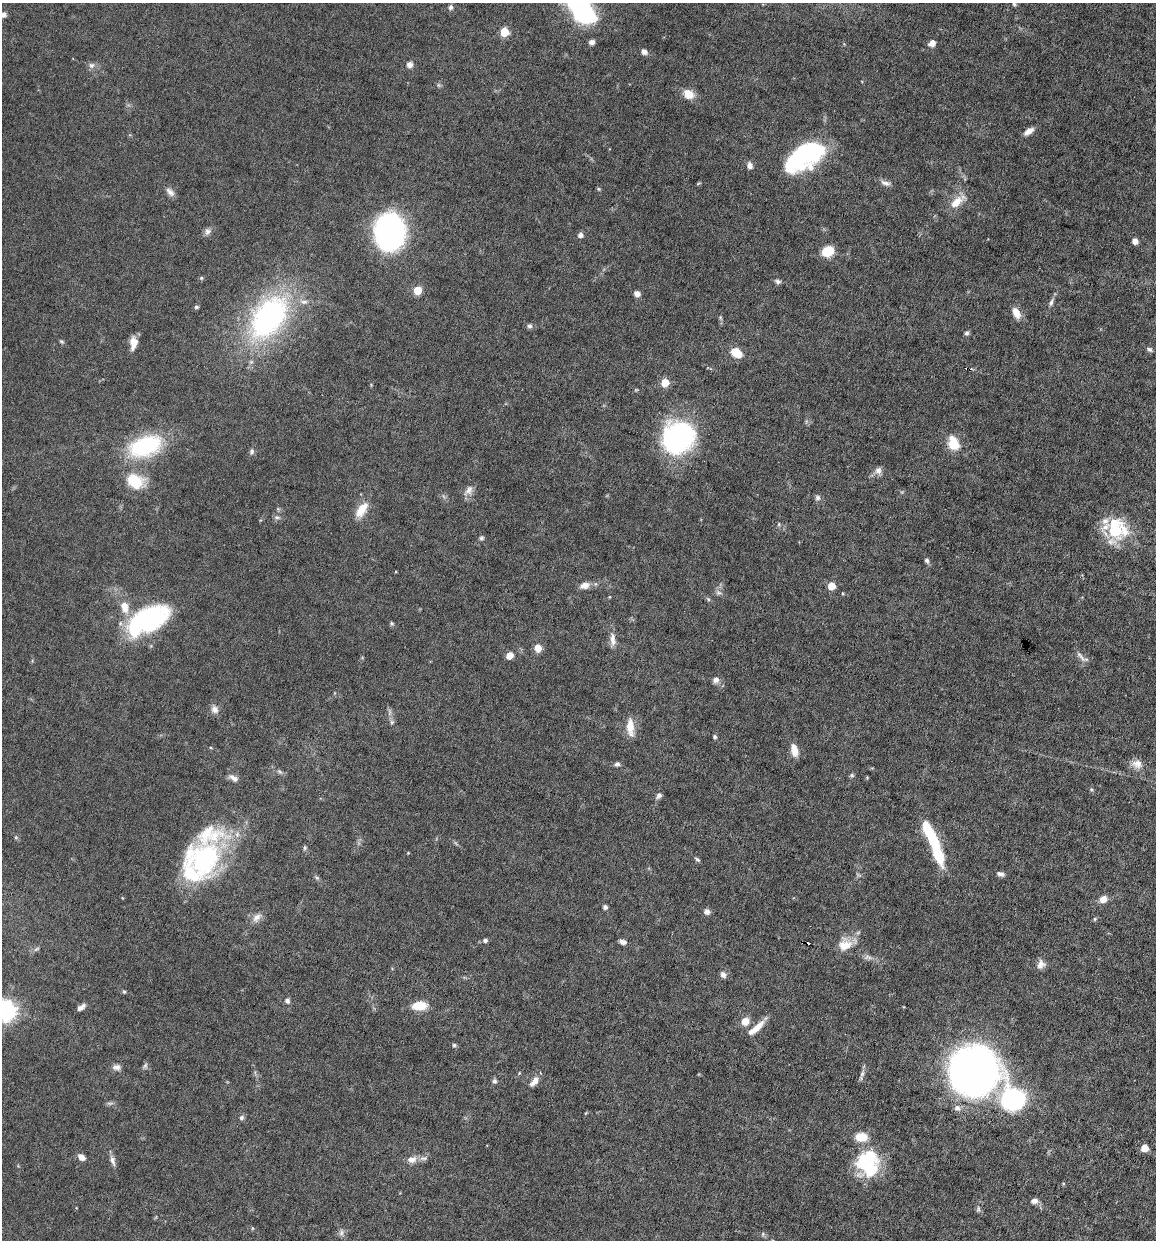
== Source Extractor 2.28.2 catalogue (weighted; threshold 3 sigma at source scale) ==
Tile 6 of 4 x 4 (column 2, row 2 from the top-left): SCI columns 1273-2426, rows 2475-3712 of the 4972 x 4949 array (HDU 1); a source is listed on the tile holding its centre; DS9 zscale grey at full resolution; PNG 1158 x 1242 px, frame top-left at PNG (2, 3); no overlay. Shown black and unused: <1% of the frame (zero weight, under 6 of 12 exposures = <1% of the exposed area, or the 3 px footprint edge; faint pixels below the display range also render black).
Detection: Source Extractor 2.28.2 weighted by HDU 2 'WHT'; one run over the whole footprint, this tile lists its part. Background 0.0782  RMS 0.0027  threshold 0.011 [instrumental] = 3 sigma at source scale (4.09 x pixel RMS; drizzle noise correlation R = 1.36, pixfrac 0.8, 0.05/0.05 arcsec/px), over >= 5 px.
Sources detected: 139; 1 too faint to see at this stretch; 2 inside a brighter object's white glare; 1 cosmic-ray / hot-pixel residue — not listed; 10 inside a brighter listed object's ellipse — not listed separately; the other 125 listed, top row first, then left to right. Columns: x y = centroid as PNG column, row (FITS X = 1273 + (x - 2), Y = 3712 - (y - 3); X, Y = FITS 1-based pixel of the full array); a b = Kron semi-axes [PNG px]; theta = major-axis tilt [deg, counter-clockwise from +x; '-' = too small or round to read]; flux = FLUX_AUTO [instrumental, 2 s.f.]
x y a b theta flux
1014 4 6 5 - 0.44
451 7 7 6 - 0.62
580 7 35 17 -50 39
3 15 10 7 12 1
504 32 5 5 - 10
592 42 6 5 - 0.99
932 43 7 6 - 1.8
644 52 7 6 - 1.1
91 65 8 8 - 0.98
410 65 8 7 - 1.1
438 85 6 4 -89 0.39
688 94 13 11 -32 2.9
1029 131 12 6 34 1.8
805 155 35 17 30 46
750 165 9 7 -77 1.2
885 183 14 7 -17 1.2
698 184 7 3 19 0.26
598 189 6 4 -89 0.32
170 192 13 7 -45 1.3
957 202 22 9 37 3.9
207 232 10 8 51 1
389 232 23 19 90 82
580 235 6 6 - 0.98
1135 241 6 5 - 1.5
828 251 10 8 25 7.1
201 278 5 5 - 0.36
778 281 8 5 -18 0.69
418 290 5 5 - 9.1
637 294 8 6 -26 1
1051 302 13 5 73 0.9
196 307 5 5 - 0.57
1016 313 13 8 -63 2.7
269 317 67 41 53 50
529 326 6 6 - 0.64
967 333 6 5 - 0.6
61 341 7 5 -30 0.4
133 343 14 8 84 2.6
1149 349 8 6 -27 0.6
736 353 11 8 -33 4.7
665 382 5 5 - 7.4
636 390 6 4 -18 0.28
679 437 29 24 49 58
954 444 7 6 - 19
145 446 43 24 20 21
252 452 8 6 72 0.71
878 470 10 9 - 1.3
135 481 21 15 -25 8.3
469 490 16 9 53 1.6
818 498 7 7 - 0.74
362 510 22 10 55 4.1
277 517 9 6 -16 0.7
779 524 6 3 72 0.32
1116 531 16 15 - 9.6
481 538 7 6 - 0.51
927 560 6 5 - 0.58
585 585 11 7 17 2
831 586 5 5 - 5.7
718 593 8 6 -2 0.82
842 593 4 3 - 0.24
125 607 18 11 -78 3.6
147 619 46 23 29 35
392 623 5 5 - 0.39
613 640 19 7 -86 2
538 648 7 6 - 2.8
509 655 6 5 - 3.1
1081 656 20 5 -50 1.2
716 680 9 7 52 1.1
215 709 11 9 -60 1.4
392 722 7 5 47 0.51
630 727 22 9 -86 3.6
715 737 4 4 - 0.55
794 750 15 7 -77 2.8
617 764 6 6 - 0.71
1137 764 15 12 -19 2.3
852 775 6 5 - 0.42
233 778 13 6 -32 1.3
1091 789 5 5 - 0.36
659 795 8 6 49 0.83
305 848 6 5 - 0.42
937 852 36 11 -68 10
205 859 41 38 20 37
697 859 8 4 -34 0.48
1000 874 9 6 -15 0.91
317 878 6 4 -44 0.44
1103 899 9 8 - 2
605 907 5 5 - 0.73
707 911 7 6 - 1.2
257 917 14 9 44 1.8
1095 919 6 5 - 0.36
485 940 5 5 - 0.71
623 942 8 5 -16 1.1
803 943 3 2 - 0.19
845 945 18 16 27 4.5
36 949 9 3 33 0.49
868 957 12 6 -4 1
1041 964 12 9 66 1.7
723 974 9 7 -49 1
124 992 5 4 - 0.33
287 1001 7 6 - 0.76
419 1006 12 8 4 6.2
81 1007 10 5 34 1.2
7 1011 7 7 - 120
745 1021 10 9 - 2.7
756 1028 24 7 41 3.4
454 1045 6 5 - 0.42
145 1066 8 5 74 0.6
116 1067 10 7 9 1.2
974 1071 29 29 - 240
862 1074 14 5 73 0.97
494 1081 7 6 - 0.6
534 1081 14 7 50 2
1013 1099 17 17 - 40
957 1108 9 8 - 1.2
241 1118 7 6 - 0.63
1144 1148 5 5 - 4.3
81 1157 8 6 -42 1.6
412 1159 13 9 4 1.9
113 1161 15 6 -73 1.2
868 1163 31 27 -74 15
1063 1184 5 4 - 0.27
1034 1201 9 7 14 1.1
978 1209 7 5 80 0.53
252 1228 5 3 - 0.26
341 1232 10 6 84 0.86
763 1234 6 5 - 0.46
Overlapping masked pixels (flux is a lower limit): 1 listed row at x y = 803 943
Isophote crosses this tile's border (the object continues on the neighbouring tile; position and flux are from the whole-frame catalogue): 3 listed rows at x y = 580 7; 3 15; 7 1011